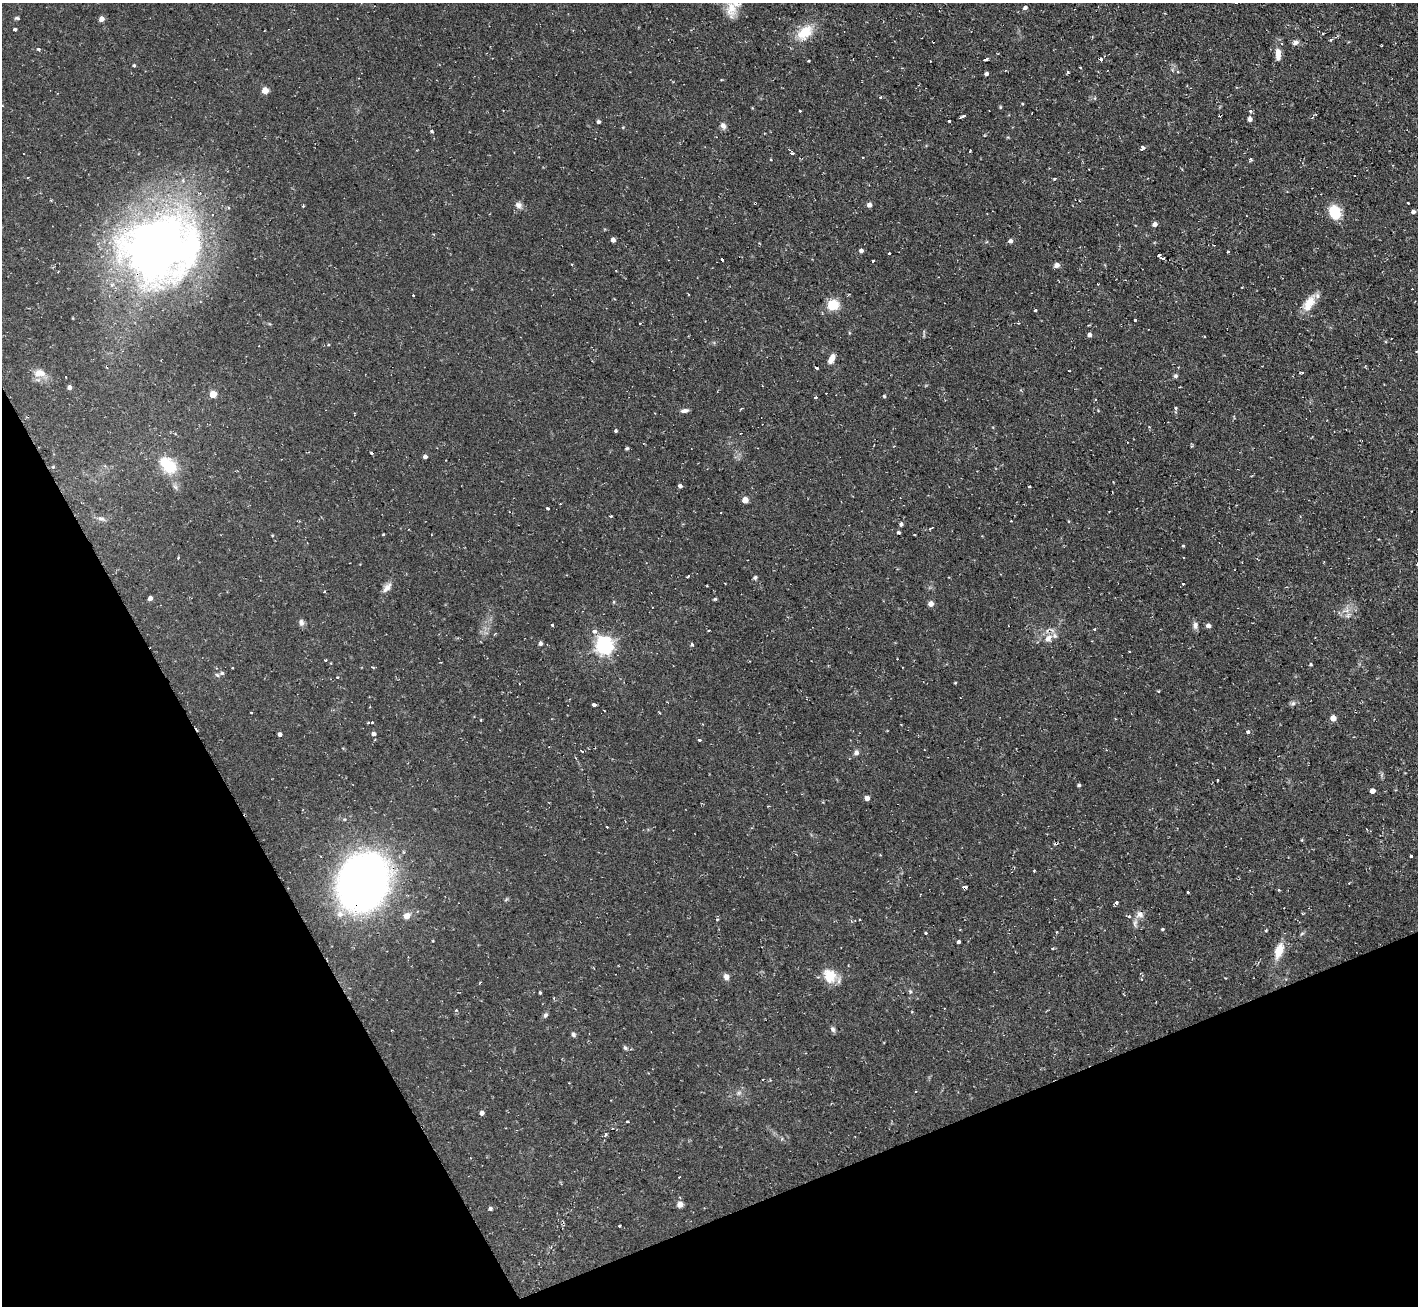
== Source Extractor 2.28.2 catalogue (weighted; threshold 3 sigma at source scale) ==
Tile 14 of 4 x 4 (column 2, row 4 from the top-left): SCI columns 1417-2832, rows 286-1589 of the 5665 x 5649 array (HDU 1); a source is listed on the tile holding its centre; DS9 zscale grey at full resolution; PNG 1420 x 1308 px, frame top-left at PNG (2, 3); no overlay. Shown black and unused: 22% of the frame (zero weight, under 2 of 3 exposures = <1% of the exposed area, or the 3 px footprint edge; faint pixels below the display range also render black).
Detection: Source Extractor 2.28.2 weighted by HDU 2 'WHT'; one run over the whole footprint, this tile lists its part. Background 0.085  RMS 0.0075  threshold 0.0336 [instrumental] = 3 sigma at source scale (4.5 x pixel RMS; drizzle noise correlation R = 1.50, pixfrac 1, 0.05/0.05 arcsec/px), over >= 5 px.
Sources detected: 197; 2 inside a brighter object's white glare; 16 cosmic-ray / hot-pixel residue — not listed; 3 inside a brighter listed object's ellipse — not listed separately; the other 176 listed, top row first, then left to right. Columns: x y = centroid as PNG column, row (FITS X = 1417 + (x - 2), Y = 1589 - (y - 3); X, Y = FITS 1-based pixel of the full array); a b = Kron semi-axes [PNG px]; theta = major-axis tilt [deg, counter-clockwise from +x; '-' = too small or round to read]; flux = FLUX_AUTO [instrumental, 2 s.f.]
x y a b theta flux
1025 8 5 4 - 1.9
731 9 24 13 -89 11
17 18 6 4 -1 1.1
102 19 4 4 - 5
15 29 3 3 - 8.4
805 32 26 16 44 17
1331 40 5 3 - 0.9
1296 42 9 6 13 2.6
38 49 5 3 - 0.87
1278 54 15 7 89 7.2
985 59 5 3 - 3.7
809 61 3 2 - 0.63
134 65 4 3 - 0.97
1080 67 3 2 - 1.1
1178 71 5 4 - 1
1068 72 4 3 - 1.3
986 74 4 3 - 1.7
265 90 5 5 - 9.3
880 97 4 2 - 0.59
1022 104 4 3 - 0.61
1000 107 4 4 - 0.84
800 111 3 3 - 0.97
963 116 5 2 - 1.8
1250 119 4 4 - 2.9
949 121 3 3 - 1.9
598 122 4 4 - 1.3
723 126 8 6 -59 3
623 127 4 3 - 0.61
431 131 3 3 - 1.2
1142 147 5 4 - 3.2
792 153 4 3 - 1.6
1251 160 5 4 - 1
1089 169 3 2 - 0.51
1054 179 4 3 - 0.61
755 203 3 3 - 0.72
1408 203 3 3 - 1.5
519 205 9 8 - 3.2
869 205 4 4 - 4.3
303 206 3 2 - 0.84
1335 212 14 10 -71 23
1413 212 4 4 - 2.6
1155 224 5 5 - 3.1
613 240 4 4 - 3.4
1010 241 5 5 - 2.4
155 248 83 65 11 540
861 251 5 4 - 2.3
1228 251 3 2 - 0.96
889 253 3 3 - 1.5
1159 255 4 3 - 1.5
722 259 3 2 - 2.3
1163 259 4 3 - 7.2
873 260 3 2 - 1.2
1057 265 7 6 - 2.6
1097 284 3 2 - 0.59
413 295 3 3 - 0.8
1308 304 24 12 50 11
833 305 13 12 - 13
1035 310 3 3 - 2
1135 320 3 3 - 2
1089 335 4 4 - 3
1204 336 3 2 - 0.79
1416 351 3 2 - 0.5
831 359 10 5 66 6.1
816 368 3 3 - 2.6
1302 372 3 3 - 0.99
39 373 16 10 0 7.5
1176 376 5 4 - 1.8
66 377 2 2 - 0.42
69 387 4 4 - 3.1
213 394 5 4 - 14
884 396 4 3 - 1
815 397 3 3 - 2.4
1176 408 4 4 - 0.92
1098 410 5 3 - 0.58
685 411 8 4 6 2.6
616 431 4 3 - 1.1
1191 446 5 3 - 0.82
627 448 5 4 - 0.89
425 457 4 4 - 2.6
164 462 6 6 - 28
53 467 5 4 - 0.86
1113 482 3 2 - 0.55
680 486 4 4 - 2.4
1029 486 3 3 - 3.3
175 487 7 6 - 1.9
745 500 4 4 - 10
548 508 3 3 - 2.1
611 516 3 3 - 1.3
101 519 11 6 -16 2.7
1011 521 2 2 - 0.48
901 524 4 4 - 1.8
931 528 4 2 - 1.2
898 532 4 3 - 0.92
431 535 3 2 - 0.75
1183 546 3 3 - 1
687 577 4 3 - 1.8
755 578 5 4 - 1.5
1183 583 3 2 - 0.57
707 586 3 2 - 0.6
387 587 15 8 47 4.4
150 598 4 4 - 2.7
715 599 5 3 - 0.82
931 604 5 4 - 5
1347 610 7 4 19 2.3
1348 615 8 4 54 1.9
301 622 8 6 -71 2.8
552 625 3 3 - 1.6
1195 625 10 7 -89 2.9
1208 625 6 5 - 2.3
1095 629 3 3 - 0.67
709 630 3 2 - 0.58
594 631 3 3 - 8.4
495 633 4 3 - 0.79
1048 638 12 8 45 5.5
540 643 5 4 - 2.1
692 644 5 4 - 1.1
604 645 7 6 - 310
325 660 3 3 - 0.68
440 662 3 2 - 0.63
1311 664 4 4 - 0.92
373 667 5 2 - 0.87
233 668 3 3 - 1.2
222 673 5 5 - 1.3
217 675 7 4 -45 1.2
337 677 4 2 - 0.57
955 683 3 3 - 0.58
1159 691 3 3 - 1.2
1293 703 7 6 - 1.8
594 705 3 3 - 9.8
251 712 3 2 - 0.58
1333 718 4 4 - 7.2
372 722 3 3 - 1.9
901 725 3 2 - 0.47
1248 732 5 4 - 2
280 734 4 4 - 2.5
373 734 4 4 - 2.6
699 740 3 3 - 1.3
582 751 4 2 - 0.66
856 753 7 6 - 2.4
1217 780 2 2 - 0.86
1079 785 4 3 - 1.3
1373 791 4 4 - 5.6
867 798 4 4 - 4.8
768 806 3 2 - 0.58
607 827 3 3 - 1.2
1056 843 5 3 - 0.93
1411 856 3 3 - 5.3
363 882 52 43 66 410
964 887 4 3 - 3.5
1279 890 3 2 - 0.89
1187 892 3 3 - 1.5
1116 902 3 3 - 3.1
1140 915 10 9 - 4.1
407 916 8 6 46 5.5
1129 916 3 3 - 1.5
860 920 3 3 - 0.91
1135 923 13 6 86 2.7
1162 929 4 3 - 0.8
1266 930 4 4 - 0.63
926 933 3 3 - 1.2
958 942 3 3 - 1.3
1052 948 3 3 - 1.4
1279 951 18 9 72 13
829 976 18 15 -57 14
726 977 8 7 - 3.2
910 992 5 5 - 1.1
540 993 3 3 - 0.88
545 1015 8 5 53 1.7
833 1029 8 6 -62 1.8
573 1034 6 5 - 1.5
625 1048 6 5 - 1.4
482 1113 4 4 - 2.9
627 1122 3 3 - 1.4
680 1204 7 6 - 3.6
490 1209 5 4 - 1.3
619 1226 3 2 - 0.87
Overlapping masked pixels (flux is a lower limit): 5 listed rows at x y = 755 203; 155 248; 1056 843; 363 882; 964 887
Isophote crosses this tile's border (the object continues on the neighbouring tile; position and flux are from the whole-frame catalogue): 1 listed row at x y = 731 9